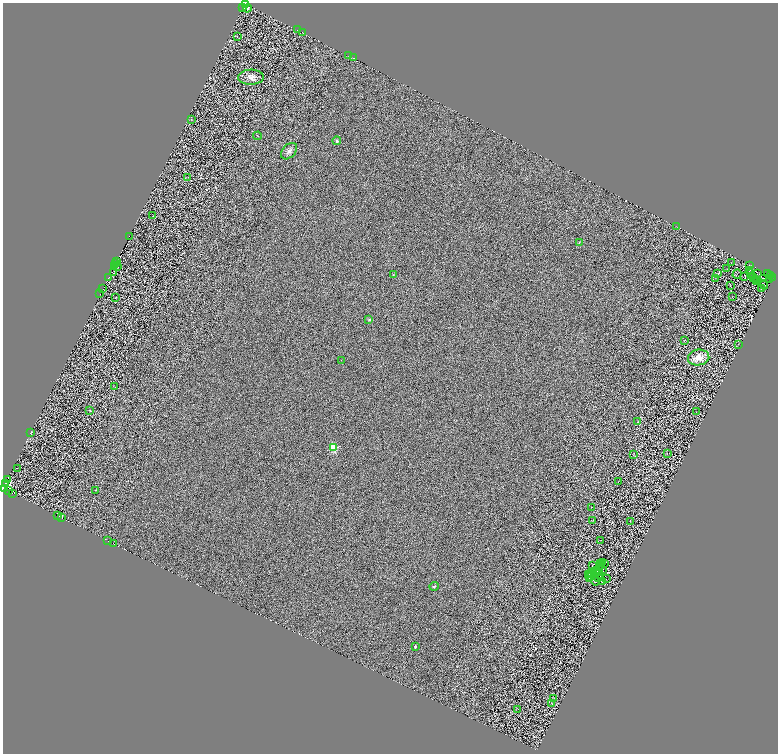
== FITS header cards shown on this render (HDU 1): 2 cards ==
NAXIS1  =                 1551
NAXIS2  =                 1503

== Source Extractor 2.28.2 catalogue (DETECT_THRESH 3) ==
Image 1551 x 1503 px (HDU 1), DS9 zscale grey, zoomed out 1/2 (1 PNG px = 2 x 2 image px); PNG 780 x 756 px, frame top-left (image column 2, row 1502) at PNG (3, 3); each listed source drawn as its Kron ellipse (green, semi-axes under 4 px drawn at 4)
Background 0.78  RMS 2.1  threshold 6.36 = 3 sigma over >= 5 px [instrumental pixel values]
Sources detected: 155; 53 cannot appear on this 1/2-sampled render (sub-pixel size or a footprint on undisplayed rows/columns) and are neither listed nor drawn; the other 102 listed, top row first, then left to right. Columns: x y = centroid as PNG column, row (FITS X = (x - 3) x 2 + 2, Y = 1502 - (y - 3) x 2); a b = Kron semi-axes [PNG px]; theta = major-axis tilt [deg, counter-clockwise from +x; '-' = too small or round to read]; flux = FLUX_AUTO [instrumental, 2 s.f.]
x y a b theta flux
245 4 3 1 - 2100
243 8 2 1 - 1200
247 8 4 2 - 1500
297 30 2 2 - 6700
303 32 3 1 - 480
237 36 3 2 - 140
349 56 2 1 - 310
353 58 2 1 - 370
251 77 13 7 2 3400
192 119 2 2 - 170
258 136 4 2 - 200
337 141 4 4 - 820
289 151 9 6 47 2300
187 177 3 2 - 180
153 215 2 1 - 87
676 226 2 1 - 110
129 236 2 1 - 1500
579 242 3 2 - 160
116 262 2 1 - 37
731 263 2 1 - 110
116 264 3 1 - 2400
749 265 2 1 - 99
114 266 2 1 - 300
118 266 2 1 - 420
727 269 3 2 - 140
749 270 2 1 - 140
114 273 2 1 - 170
718 274 2 1 - 84
737 274 5 1 - 180
751 274 3 1 - 110
758 274 2 1 - 91
767 274 2 1 - 150
393 275 3 2 - 270
745 276 3 2 - 150
771 276 2 1 - 590
753 277 2 1 - 150
773 277 2 1 - 2900
109 278 2 2 - 2900
715 278 2 1 - 95
763 278 3 1 - 210
756 280 2 1 - 140
758 280 2 1 - 190
769 280 2 1 - 140
756 282 2 1 - 530
730 285 2 2 - 120
764 285 5 1 - 150
103 289 2 1 - 350
761 289 3 1 - 220
100 294 2 1 - 460
732 296 2 1 - 120
115 298 3 1 - 140
369 319 4 3 - 510
684 340 4 2 - 160
738 344 2 1 - 86
699 357 11 8 8 7400
341 360 2 1 - 100
114 386 3 2 - 180
90 410 2 1 - 120
696 412 3 2 - 150
638 422 3 1 - 130
30 433 3 2 - 150
334 448 3 3 - 29000
667 453 3 2 - 170
634 454 3 1 - 140
17 468 2 1 - 96
8 480 2 1 - 1700
618 481 2 1 - 97
6 484 3 2 - 2800
4 488 4 2 - 7200
8 490 3 1 - 7900
95 490 2 2 - 140
12 493 2 1 - 6700
591 507 2 1 - 250
58 516 4 1 - 4900
62 518 2 1 - 2400
593 521 3 1 - 160
630 521 2 1 - 110
601 540 3 1 - 120
108 541 2 1 - 2300
114 544 2 1 - 2000
602 563 2 1 - 110
604 563 2 2 - 160
601 564 3 2 - 200
593 566 2 1 - 190
600 567 3 1 - 3.4
602 569 2 1 - 200
597 570 2 1 - 77
592 572 3 2 - 600
600 573 4 1 - 92
589 574 2 2 - 350
595 574 2 1 - 150
591 576 5 1 - 100
599 577 4 2 - 390
590 578 2 2 - 290
606 579 2 1 - 360
595 581 4 2 - 220
602 582 3 1 - 63
434 586 4 4 - 850
415 646 2 2 - 1200
553 699 3 1 - 120
552 704 2 1 - 98
517 709 3 1 - 130
At the frame edge (FLAGS 8, measured only in part): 2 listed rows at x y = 245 4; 4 488
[53 sub-pixel or undisplayed-footprint detections neither listed nor drawn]